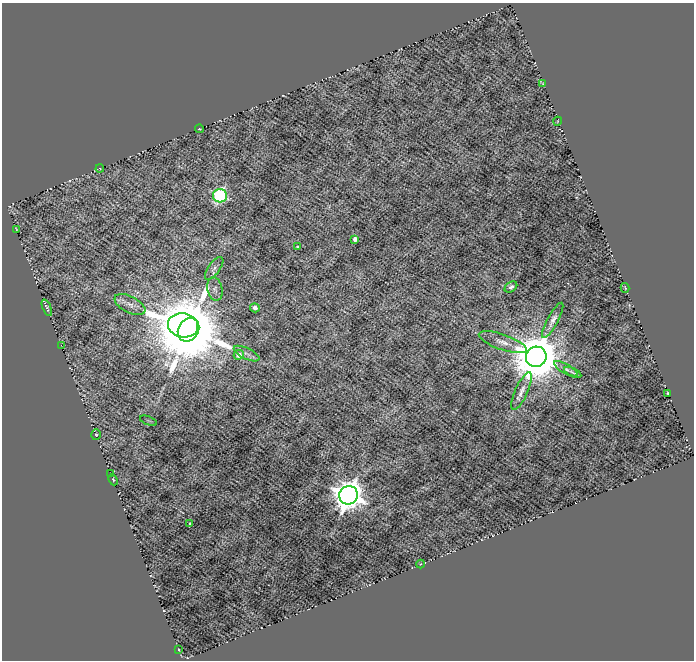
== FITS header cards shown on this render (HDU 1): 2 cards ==
NAXIS1  =                  692
NAXIS2  =                  658

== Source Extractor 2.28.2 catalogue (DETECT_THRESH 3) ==
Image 692 x 658 px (HDU 1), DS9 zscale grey, 1 PNG px = 1 image px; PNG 696 x 662 px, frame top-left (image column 1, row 658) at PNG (2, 3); each listed source drawn as its Kron ellipse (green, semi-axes under 4 px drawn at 4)
Background 1.62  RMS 0.34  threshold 1.02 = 3 sigma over >= 5 px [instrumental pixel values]
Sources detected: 35; all 35 listed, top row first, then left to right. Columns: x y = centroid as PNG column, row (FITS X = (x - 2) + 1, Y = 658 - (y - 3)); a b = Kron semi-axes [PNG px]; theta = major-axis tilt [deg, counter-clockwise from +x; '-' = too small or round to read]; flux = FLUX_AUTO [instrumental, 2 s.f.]
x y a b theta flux
542 84 4 2 - 24
558 121 4 3 - 17
200 129 4 3 - 22
100 169 4 3 - 20
220 196 7 6 - 5000
17 229 4 2 - 20
355 239 4 4 - 150
297 247 3 3 - 35
214 268 13 6 54 93
511 287 7 5 35 72
625 288 5 2 - 26
215 289 12 7 -77 100
130 304 17 8 -27 190
47 308 9 3 -68 50
255 308 5 4 - 110
553 320 20 5 61 140
183 325 15 12 -11 61000
189 330 12 10 58 300000
503 342 25 7 -19 230
61 345 2 2 - 220
247 354 14 5 -25 94
239 355 5 4 - 220
536 357 10 10 - 130000
566 369 13 4 -29 76
573 372 9 3 -26 52
521 391 20 6 66 180
667 393 3 2 - 18
148 421 9 3 -21 23
96 435 5 5 - 30
111 474 2 2 - 16
113 480 6 4 -67 32
348 495 9 9 - 36000
190 524 3 3 - 37
421 564 4 3 - 17
179 650 2 2 - 19